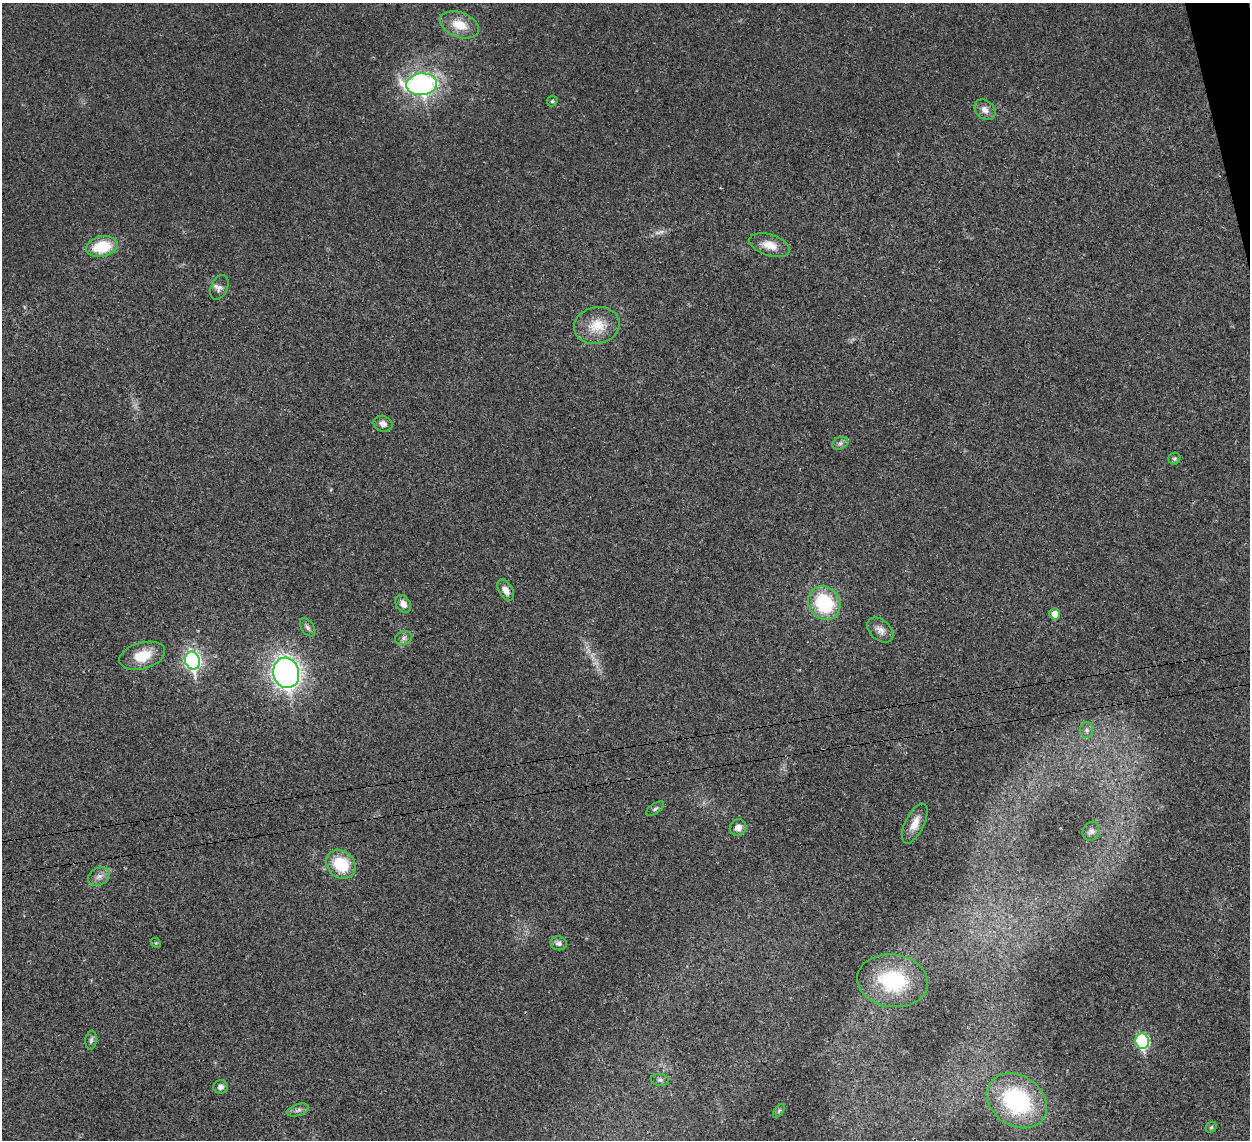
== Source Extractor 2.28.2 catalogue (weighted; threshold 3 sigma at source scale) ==
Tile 10 of 4 x 4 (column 2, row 3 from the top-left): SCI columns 1287-2534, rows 1430-2567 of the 5065 x 5020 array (HDU 1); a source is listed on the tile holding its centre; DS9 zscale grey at full resolution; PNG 1252 x 1142 px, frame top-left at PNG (2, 3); each listed source drawn as its Kron ellipse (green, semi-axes under 4 px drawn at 4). Shown black and unused: <1% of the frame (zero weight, under 3 of 4 exposures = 2% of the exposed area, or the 3 px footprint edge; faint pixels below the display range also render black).
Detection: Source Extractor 2.28.2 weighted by HDU 2 'WHT'; one run over the whole footprint, this tile lists its part. Background 0.0282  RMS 0.0046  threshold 0.0209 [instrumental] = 3 sigma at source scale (4.5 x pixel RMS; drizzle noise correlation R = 1.50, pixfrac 1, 0.05/0.05 arcsec/px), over >= 5 px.
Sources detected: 40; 1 too faint to see at this stretch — neither listed nor drawn; the other 39 listed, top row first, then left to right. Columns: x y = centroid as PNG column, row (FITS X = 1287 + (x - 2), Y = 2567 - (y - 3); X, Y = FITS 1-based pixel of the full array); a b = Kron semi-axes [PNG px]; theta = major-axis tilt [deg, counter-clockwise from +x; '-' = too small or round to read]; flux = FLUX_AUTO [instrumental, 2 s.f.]
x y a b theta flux
460 25 20 12 -21 8.9
422 84 15 11 5 110
552 101 6 5 - 0.68
985 110 12 9 -44 2.9
770 245 21 10 -18 6.2
102 247 16 10 11 17
219 287 13 8 67 2.2
597 325 23 18 12 11
383 424 10 7 -21 2.7
840 443 8 6 21 1.5
1174 459 6 6 - 0.86
506 590 11 6 -58 3.3
824 603 17 15 -55 29
403 604 9 7 -58 3.1
1055 614 6 5 - 3.8
308 627 10 6 -54 1.4
880 630 15 10 -42 3.3
404 638 9 6 17 1.6
142 656 23 13 16 10
192 661 9 7 -77 130
286 673 15 13 -76 200
1087 730 8 6 -88 1.5
655 809 10 5 34 1.1
915 823 21 9 64 5.8
738 828 9 8 - 3.6
1091 831 10 8 60 1.8
341 864 15 13 -39 18
99 876 11 8 24 2.7
156 943 6 4 -43 0.55
559 943 8 7 - 1.7
893 981 35 26 -7 33
91 1040 9 5 82 1.2
1142 1041 8 7 - 51
660 1080 9 6 -8 1.3
221 1087 7 6 - 2
1017 1101 32 25 -35 58
298 1110 11 5 19 1.7
779 1111 8 4 54 0.76
1211 1127 6 5 - 0.66